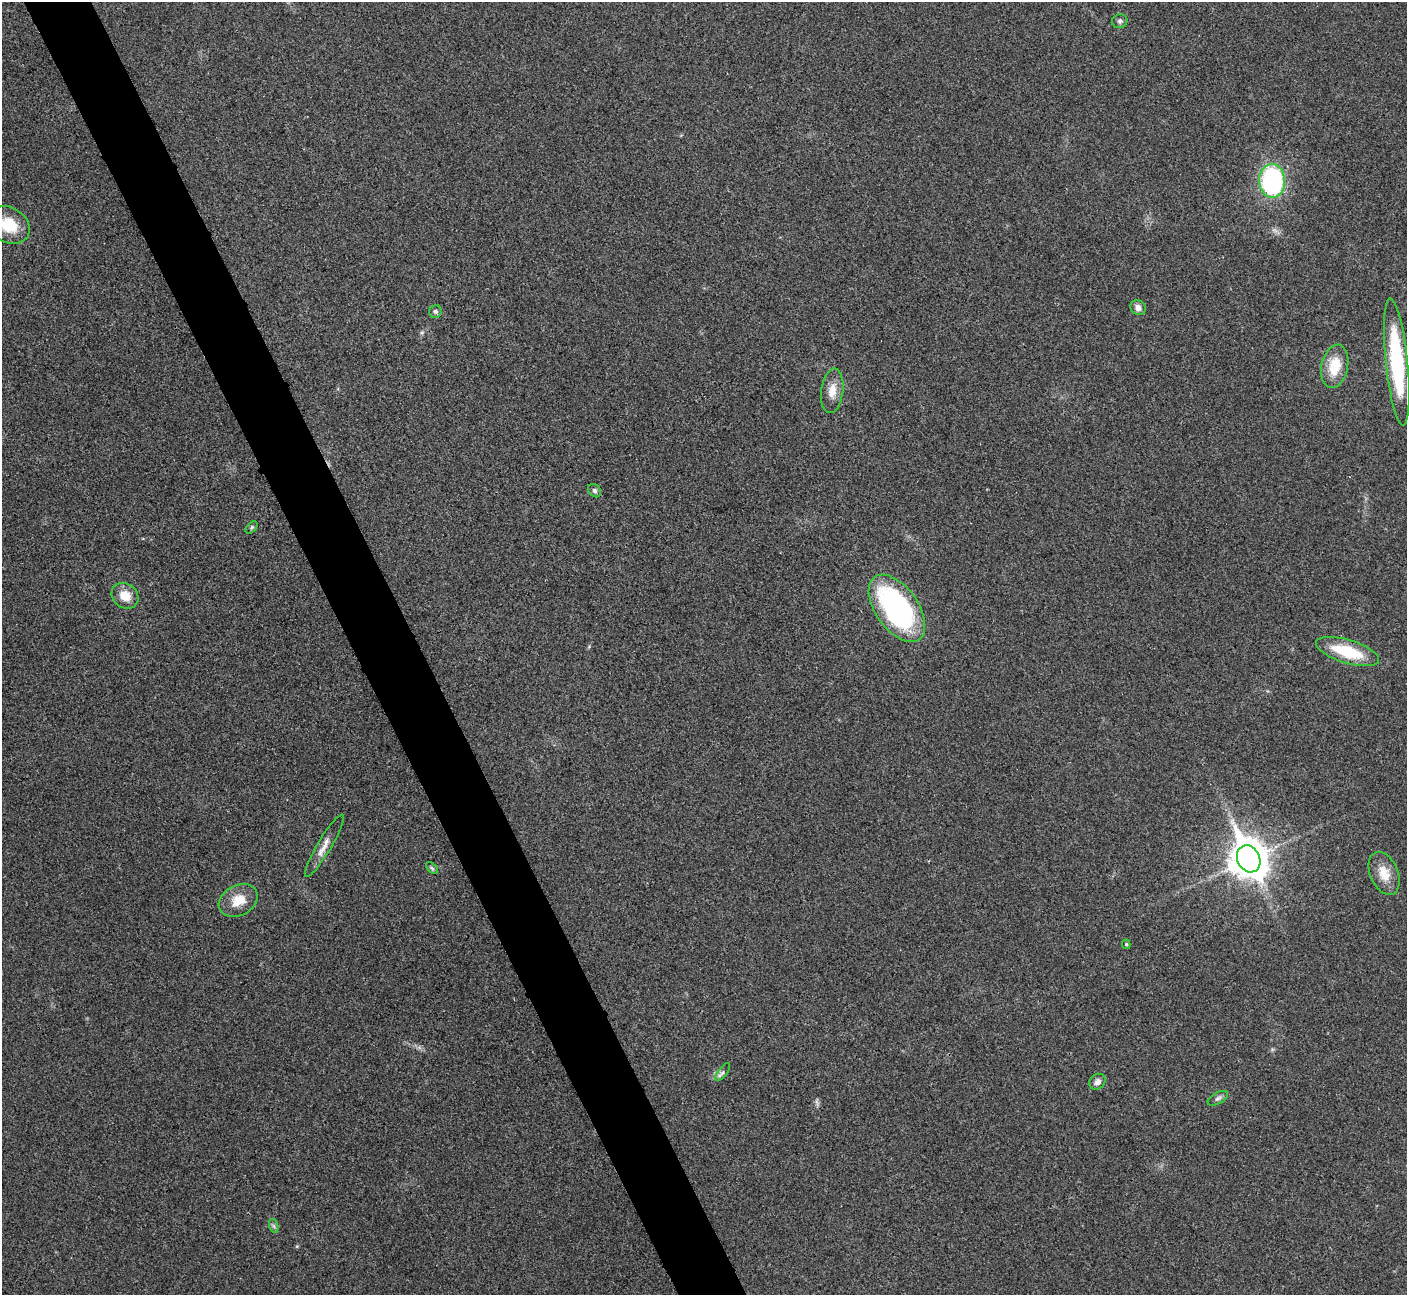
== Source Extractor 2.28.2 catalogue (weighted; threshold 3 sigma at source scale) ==
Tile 11 of 4 x 4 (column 3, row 3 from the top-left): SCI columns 2816-4220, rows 1452-2744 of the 5633 x 5621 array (HDU 1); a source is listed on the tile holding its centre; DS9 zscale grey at full resolution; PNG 1409 x 1297 px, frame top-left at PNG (2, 2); each listed source drawn as its Kron ellipse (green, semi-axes under 4 px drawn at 4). Shown black and unused: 5% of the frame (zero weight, under 3 of 4 exposures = <1% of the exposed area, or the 3 px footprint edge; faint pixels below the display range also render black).
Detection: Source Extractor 2.28.2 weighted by HDU 2 'WHT'; one run over the whole footprint, this tile lists its part. Background 0.0382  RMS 0.006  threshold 0.0272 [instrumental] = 3 sigma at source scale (4.5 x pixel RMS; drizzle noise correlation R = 1.50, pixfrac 1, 0.05/0.05 arcsec/px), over >= 5 px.
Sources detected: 23; all 23 listed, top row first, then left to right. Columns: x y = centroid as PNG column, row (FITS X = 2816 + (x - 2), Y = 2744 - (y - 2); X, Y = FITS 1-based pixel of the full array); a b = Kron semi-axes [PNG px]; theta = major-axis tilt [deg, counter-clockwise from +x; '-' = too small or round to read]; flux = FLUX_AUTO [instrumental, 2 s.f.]
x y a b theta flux
1120 21 8 7 - 1.6
1272 181 17 13 -89 91
9 225 22 17 -33 20
1138 308 8 7 - 3.3
435 312 7 6 - 1.4
1397 362 64 11 -84 64
1335 366 22 13 78 16
832 391 22 11 83 7.8
595 491 7 6 - 1.4
252 527 7 4 46 1.1
125 596 14 12 -39 8.9
897 608 38 21 -55 120
1348 652 33 11 -17 27
324 846 36 7 59 6.3
1249 859 14 11 -64 1400
432 868 7 4 -44 1.1
1384 873 22 14 -67 10
238 900 20 15 28 11
1126 944 5 4 - 0.85
723 1072 11 4 52 1.6
1097 1082 8 7 - 3.1
1218 1098 11 5 29 1.8
274 1226 7 4 -71 1.3
Isophote crosses this tile's border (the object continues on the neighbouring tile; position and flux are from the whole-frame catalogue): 1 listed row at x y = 9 225